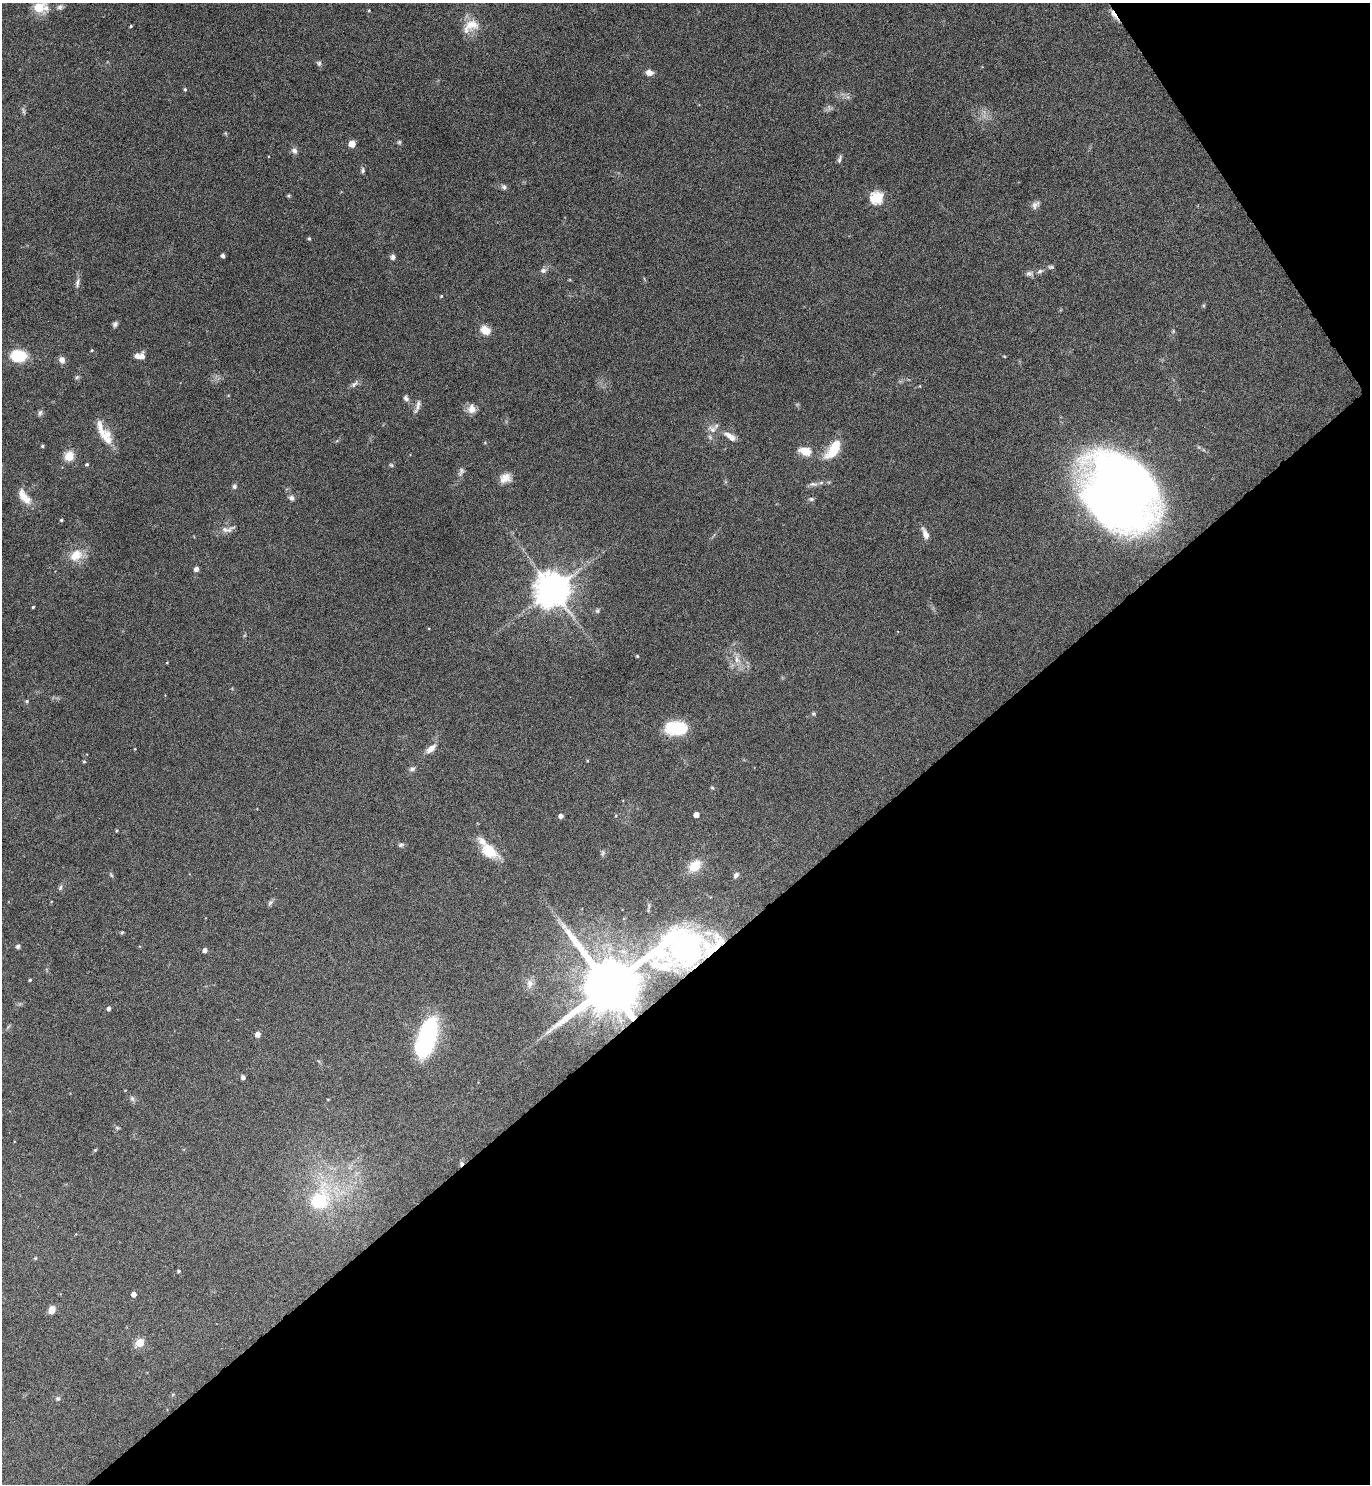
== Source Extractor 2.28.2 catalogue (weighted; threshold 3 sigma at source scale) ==
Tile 12 of 4 x 4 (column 4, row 3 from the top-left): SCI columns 4263-5630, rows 1486-2967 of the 5929 x 5933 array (HDU 1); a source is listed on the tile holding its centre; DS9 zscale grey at full resolution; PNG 1372 x 1486 px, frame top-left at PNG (2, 3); no overlay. Shown black and unused: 37% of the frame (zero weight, under 4 of 8 exposures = <1% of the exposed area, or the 3 px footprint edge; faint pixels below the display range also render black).
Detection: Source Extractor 2.28.2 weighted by HDU 2 'WHT'; one run over the whole footprint, this tile lists its part. Background 0.0784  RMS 0.0044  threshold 0.0181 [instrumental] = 3 sigma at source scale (4.09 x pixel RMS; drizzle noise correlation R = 1.36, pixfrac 0.8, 0.05/0.05 arcsec/px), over >= 5 px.
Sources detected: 117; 3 too faint to see at this stretch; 1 cosmic-ray / hot-pixel residue — not listed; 4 inside a brighter listed object's ellipse — not listed separately; the other 109 listed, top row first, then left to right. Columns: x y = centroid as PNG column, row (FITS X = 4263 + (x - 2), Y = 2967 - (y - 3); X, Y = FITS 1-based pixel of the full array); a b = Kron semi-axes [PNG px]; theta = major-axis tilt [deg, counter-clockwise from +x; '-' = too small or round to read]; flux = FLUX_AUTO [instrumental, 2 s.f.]
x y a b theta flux
39 7 9 7 21 17
60 7 9 7 22 1.3
369 10 3 3 - 0.37
1113 14 16 5 -53 2.5
131 26 3 3 - 0.46
471 26 26 15 33 7.2
319 63 7 6 - 0.9
649 72 7 6 - 3.1
185 89 5 4 - 0.57
399 142 5 5 - 0.59
352 144 5 5 - 7.2
294 151 9 7 -44 1.5
839 159 12 5 71 1.1
363 170 7 5 83 0.87
504 187 7 7 - 1.2
288 196 4 4 - 0.64
877 198 6 6 - 43
1035 205 12 8 45 1.8
309 238 4 4 - 0.54
223 256 4 3 - 1.2
392 257 7 6 - 1.1
1051 267 8 5 0 0.82
543 270 9 7 14 1.4
1029 274 11 8 -1 1.5
77 283 15 5 80 1.6
441 296 4 3 - 0.38
1204 305 6 4 71 0.5
115 324 7 5 61 1.1
485 330 10 8 -27 5.2
1173 331 5 4 - 0.47
92 350 4 3 - 0.47
18 356 12 9 -5 21
140 356 11 7 3 3.1
1004 356 4 3 - 0.34
62 360 8 7 - 2.2
77 377 7 4 45 0.68
354 384 13 6 39 1.5
228 395 5 3 - 0.33
406 398 8 6 -59 1.2
417 406 19 6 70 2
472 409 11 10 - 3.4
40 413 9 5 82 1
712 429 15 10 -23 3.3
104 434 39 10 -62 8.1
730 436 18 8 -33 3.6
42 446 4 3 - 0.58
833 449 23 10 57 12
805 451 13 8 -12 6.2
69 456 5 5 - 21
87 464 4 4 - 0.64
391 465 6 4 -44 0.59
461 472 13 7 68 1.6
505 478 15 12 16 3.9
813 484 12 6 -5 1.5
234 486 7 5 78 1
1119 492 55 46 -60 570
25 498 18 12 -43 5.2
292 498 7 6 - 1.3
811 499 7 5 -14 0.8
61 520 3 3 - 0.6
225 529 15 9 6 2.8
925 534 16 6 -68 2.6
76 555 16 12 41 7.5
196 569 4 4 - 1.9
552 590 10 10 - 970
33 607 3 3 - 0.45
597 611 7 5 90 0.73
637 656 4 3 - 0.38
737 659 13 7 -70 3.1
27 701 5 4 - 0.51
814 713 5 5 - 0.63
676 728 22 13 1 20
431 748 15 7 40 3.4
135 749 3 2 - 0.28
84 761 4 4 - 0.46
412 769 8 6 19 1.1
712 788 5 4 - 0.5
696 815 4 4 - 2.8
561 816 4 4 - 1.9
116 831 3 3 - 0.43
401 845 8 5 4 0.85
489 851 23 13 -38 11
603 853 9 6 70 0.85
695 866 15 11 40 8.1
111 875 7 4 -46 0.62
736 875 8 5 57 1.3
60 888 8 5 71 0.86
270 902 9 5 45 0.98
122 932 5 4 - 0.46
18 946 4 4 - 1.3
205 950 4 4 - 1.8
30 980 3 3 - 0.47
530 984 12 9 86 2.7
610 985 35 16 26 4200
109 1009 4 4 - 1.2
258 1034 5 4 - 2.8
427 1037 40 16 74 51
243 1077 4 4 - 1.3
132 1098 8 6 -73 0.98
328 1099 4 3 - 0.3
117 1128 6 4 -21 0.61
95 1150 5 4 - 0.43
320 1199 39 26 65 32
35 1258 5 4 - 0.55
179 1271 4 3 - 0.6
134 1294 4 4 - 2.3
52 1310 7 6 - 3.9
140 1342 5 5 - 13
58 1399 6 6 - 0.83
Overlapping masked pixels (flux is a lower limit): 2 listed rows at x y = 1113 14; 610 985
Isophote crosses this tile's border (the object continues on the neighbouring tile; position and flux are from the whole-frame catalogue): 1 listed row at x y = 39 7